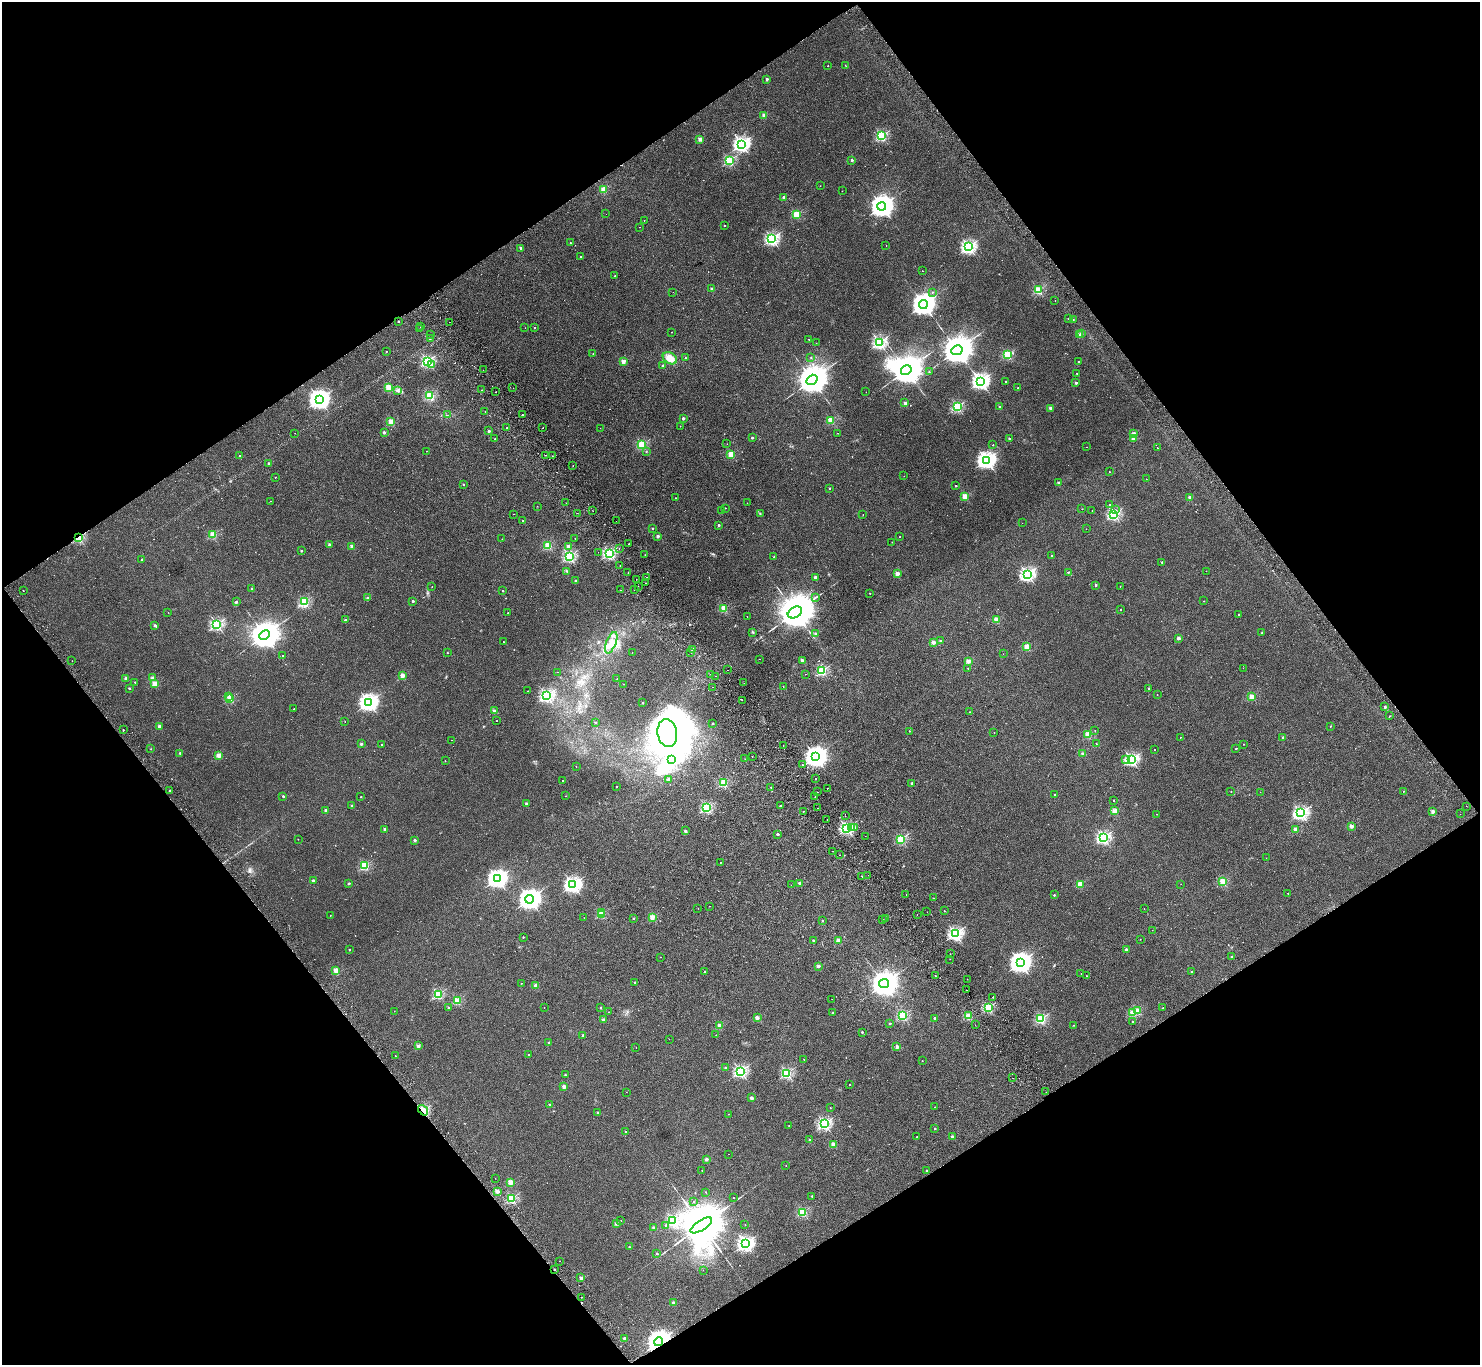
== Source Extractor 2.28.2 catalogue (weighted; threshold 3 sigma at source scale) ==
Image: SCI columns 53-5964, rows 337-5785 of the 6013 x 5985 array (HDU 1 of 3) = the unmasked area's bounding box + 8 px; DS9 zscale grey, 4 x 4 block average (1 PNG px = mean of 4 x 4 image px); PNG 1482 x 1367 px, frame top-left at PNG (2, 2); each listed source drawn as its Kron ellipse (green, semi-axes under 4 px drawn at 4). Shown black and unused: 49% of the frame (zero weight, under 2 of 3 exposures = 3% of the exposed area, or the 3 px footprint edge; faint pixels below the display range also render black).
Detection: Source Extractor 2.28.2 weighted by HDU 2 'WHT'. Background 0.0251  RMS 0.0068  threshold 0.0306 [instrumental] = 3 sigma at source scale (4.5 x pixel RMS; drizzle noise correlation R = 1.50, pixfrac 1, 0.05/0.05 arcsec/px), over >= 5 px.
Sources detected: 600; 1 too faint to see at this stretch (4 x 4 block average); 11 inside a brighter object's white glare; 16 cosmic-ray / hot-pixel residue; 5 long thin detections or spike segments (spike, bleed or trail) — neither listed nor drawn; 4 coinciding with a brighter row at this scale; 2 inside a brighter listed object's ellipse — not listed separately; of the other 561, all 500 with FLUX_AUTO >= 0.769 (the completeness limit of this list) listed and drawn (61 fainter detections not listed), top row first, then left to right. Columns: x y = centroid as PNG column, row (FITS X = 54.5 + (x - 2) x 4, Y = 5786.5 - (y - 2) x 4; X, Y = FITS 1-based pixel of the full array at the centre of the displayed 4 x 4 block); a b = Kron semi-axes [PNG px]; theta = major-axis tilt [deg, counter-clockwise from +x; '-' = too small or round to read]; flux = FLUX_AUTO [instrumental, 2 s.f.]
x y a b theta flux
845 65 2 2 - 3.5
828 66 2 2 - 1.2
767 79 2 2 - 21
764 115 2 2 - 65
882 136 2 2 - 410
700 139 2 2 - 73
741 144 3 2 - 1200
729 160 2 2 - 410
852 160 2 2 - 22
820 186 2 2 - 1.4
603 189 2 2 - 120
842 191 2 2 - 1.1
784 197 2 2 - 38
882 206 4 4 - 3800
606 214 2 2 - 0.97
796 214 2 2 - 180
644 221 2 2 - 0.82
724 226 2 2 - 5.4
640 227 2 2 - 1.1
772 239 2 2 - 790
570 243 2 2 - 3.9
886 245 2 2 - 1.2
969 247 2 2 - 890
520 248 2 2 - 3.6
580 257 2 2 - 2.5
922 271 2 2 - 1.1
615 276 2 2 - 13
712 289 2 2 - 51
1038 290 2 2 - 310
673 292 2 2 - 0.78
932 292 2 2 - 3.7
1055 301 2 2 - 2.6
923 304 4 4 - 4100
1068 319 2 2 - 0.9
1073 320 2 2 - 1.7
398 321 2 2 - 8.6
449 322 2 2 - 1.1
421 327 2 2 - 1.9
525 328 2 2 - 0.82
535 328 2 2 - 5.1
420 329 2 2 - 3.9
672 332 2 2 - 1.7
1081 333 2 2 - 9.3
431 334 2 2 - 2.4
1079 335 2 2 - 50
430 338 2 2 - 12
809 339 2 2 - 3.6
879 342 2 2 - 750
816 343 2 2 - 1.5
957 350 6 5 - 10000
386 352 2 2 - 3.9
593 354 2 2 - 3.7
1007 354 2 2 - 320
811 357 2 2 - 2.7
670 358 8 5 -31 36
685 358 2 2 - 8.9
427 361 2 2 - 630
623 361 2 2 - 80
1078 361 2 2 - 2.7
431 364 2 2 - 16
663 365 2 2 - 18
483 370 2 2 - 1.2
906 370 6 4 32 9700
929 372 2 2 - 3.5
1077 373 2 2 - 5.2
812 380 6 4 32 11000
980 381 3 2 - 1300
1005 382 2 2 - 5.5
1076 383 2 2 - 18
389 387 2 2 - 160
513 388 2 2 - 0.84
1018 388 2 2 - 7.6
397 390 3 2 - 3.6
482 390 2 2 - 0.77
496 392 2 2 - 2.7
866 392 2 2 - 1.1
430 395 2 2 - 340
319 400 4 3 - 2700
905 403 2 2 - 48
957 407 2 2 - 460
1000 407 2 2 - 27
1050 408 2 2 - 40
485 411 2 2 - 1.9
447 415 2 2 - 1.3
522 415 2 2 - 9.1
683 418 2 2 - 28
831 420 2 2 - 180
391 421 2 2 - 150
680 426 2 2 - 2.8
507 428 2 2 - 1.7
543 428 2 2 - 14
600 428 2 2 - 1
489 431 2 2 - 25
384 432 2 2 - 28
295 433 2 2 - 1.6
837 433 2 2 - 1.1
1134 434 2 2 - 82
752 438 2 2 - 15
1009 438 2 2 - 12
495 439 2 2 - 6.3
1133 439 2 2 - 51
642 444 2 2 - 330
727 444 2 2 - 1.2
993 445 2 2 - 3.8
1087 447 2 2 - 1.5
1157 448 2 2 - 2.1
426 451 2 2 - 1.3
646 452 2 2 - 1.3
731 454 2 2 - 180
545 455 2 2 - 3.5
240 456 2 2 - 19
552 456 2 2 - 0.78
986 460 3 3 - 1800
268 463 2 2 - 15
573 465 2 2 - 3.1
1109 472 2 2 - 1.6
904 476 2 2 - 1.1
275 477 2 2 - 2.3
1146 479 2 2 - 1.1
1059 483 2 2 - 63
463 484 2 2 - 6.2
956 486 2 2 - 8.5
829 488 2 2 - 3.7
965 496 2 2 - 130
675 498 2 2 - 2.1
1190 498 2 2 - 56
271 501 2 2 - 1.2
566 503 2 2 - 1.8
747 503 2 2 - 1.5
1110 504 2 2 - 2.6
537 506 2 2 - 1.4
725 508 2 2 - 3.8
1082 509 2 2 - 2
721 510 2 2 - 2.9
1092 510 2 2 - 0.89
1115 510 2 2 - 1.9
593 511 2 2 - 0.89
577 513 2 2 - 2.8
513 514 2 2 - 1.2
760 514 2 2 - 1.9
1114 514 2 2 - 570
863 515 2 2 - 1
523 521 2 2 - 5.3
616 521 2 2 - 1.1
1022 523 2 2 - 1.5
719 525 2 2 - 16
653 528 2 2 - 7.3
1086 529 2 2 - 1.1
213 535 2 2 - 190
658 536 2 2 - 34
900 537 2 2 - 1.4
79 538 2 2 - 360
575 538 2 2 - 1.4
502 539 2 2 - 0.91
892 542 2 2 - 2.4
629 544 2 2 - 3
329 545 2 2 - 36
548 545 2 2 - 230
352 546 2 2 - 49
568 546 2 2 - 50
619 548 2 2 - 3.8
301 551 2 2 - 13
598 552 2 2 - 1.5
609 553 2 2 - 600
645 555 2 2 - 3.5
1051 555 2 2 - 4.5
569 556 2 2 - 570
774 557 2 2 - 2.3
142 559 2 2 - 7.2
1162 562 2 2 - 6.3
620 566 2 2 - 1.7
567 571 3 2 - 1.6
1206 571 2 2 - 0.95
1068 572 3 2 - 2.9
628 573 2 2 - 0.86
897 574 2 2 - 87
1027 574 2 2 - 960
647 577 2 2 - 1.7
815 577 2 2 - 37
636 579 2 2 - 0.91
575 581 2 2 - 14
645 583 2 2 - 3.1
1096 585 2 2 - 15
1120 586 2 2 - 2
432 587 2 2 - 0.86
638 587 2 2 - 3.3
252 588 2 2 - 15
620 590 2 2 - 3.1
634 590 2 2 - 3.1
23 591 2 2 - 5.8
503 591 2 2 - 10
870 593 2 2 - 4.6
816 597 2 2 - 1.8
367 598 2 2 - 3.3
413 601 2 2 - 19
1204 601 2 2 - 3
236 602 2 2 - 19
304 602 2 2 - 360
724 608 2 2 - 180
1121 609 2 2 - 2.4
168 612 2 2 - 1
795 612 8 5 31 21000
508 613 2 2 - 1.6
1239 614 2 2 - 4
747 616 2 2 - 0.83
996 619 2 2 - 130
345 620 2 2 - 15
217 624 2 2 - 620
155 625 2 2 - 8.9
753 633 2 2 - 1.7
1262 633 2 2 - 5.6
816 634 2 2 - 41
265 635 5 4 - 8600
1178 638 2 2 - 44
940 641 2 2 - 18
503 642 2 2 - 2.3
933 642 2 2 - 57
611 643 11 5 68 36
1027 647 2 2 - 140
693 649 2 2 - 91
632 652 2 2 - 1.3
447 653 2 2 - 5.1
691 653 2 2 - 0.87
1003 654 2 2 - 0.77
283 656 2 2 - 2.8
759 659 2 2 - 1.4
802 660 2 2 - 38
72 661 2 2 - 0.82
968 661 2 2 - 75
968 668 2 2 - 2.4
1243 668 2 2 - 1.1
727 670 2 2 - 6.6
822 671 2 2 - 370
558 672 2 2 - 1.8
710 674 2 2 - 3.4
805 674 2 2 - 3.8
402 676 2 2 - 83
716 676 2 2 - 3.5
152 678 2 2 - 30
126 679 2 2 - 51
617 679 2 2 - 2
135 682 2 2 - 7
154 683 2 2 - 130
744 683 2 2 - 0.94
623 684 2 2 - 1.5
783 686 2 2 - 1
713 687 2 2 - 0.8
129 688 2 2 - 11
1148 688 2 2 - 2.4
528 691 2 2 - 2.6
1157 695 2 2 - 1.8
229 696 2 2 - 9
546 696 2 2 - 750
1252 697 2 2 - 110
230 698 2 2 - 200
742 700 2 2 - 3.1
368 702 3 3 - 1800
643 703 2 2 - 8.4
1385 707 2 2 - 24
294 709 2 2 - 2.1
494 711 2 2 - 50
970 712 2 2 - 3.2
1389 716 2 2 - 2.2
345 721 2 2 - 0.91
497 721 2 2 - 2.2
595 722 4 2 - 1.9
713 723 2 2 - 8.9
159 726 2 2 - 53
1330 727 2 2 - 1.4
123 730 2 2 - 6.4
909 731 2 2 - 1.4
1095 731 2 2 - 3.2
667 733 14 9 -81 2600
994 733 2 2 - 1.1
1088 735 2 2 - 150
1180 737 2 2 - 1.5
1283 737 2 2 - 16
452 740 2 2 - 1.2
361 744 2 2 - 23
1096 744 2 2 - 2.2
1244 744 2 2 - 3.5
381 745 2 2 - 2.8
783 745 2 2 - 0.82
151 749 2 2 - 1.4
1236 749 2 2 - 5
1154 750 2 2 - 2
180 753 2 2 - 10
1083 754 2 2 - 69
219 755 2 2 - 85
752 756 2 2 - 2.8
815 757 4 3 - 3300
671 759 4 3 - 10
745 759 2 2 - 0.86
1131 759 2 2 - 730
1126 760 2 2 - 8.4
445 761 2 2 - 3
803 765 2 2 - 6.2
576 767 2 2 - 1.2
815 779 2 2 - 3.4
562 780 2 2 - 1.4
669 780 2 2 - 35
724 783 2 2 - 280
912 783 2 2 - 18
616 787 2 2 - 3.7
771 787 2 2 - 4.7
827 788 2 2 - 8.6
169 790 2 2 - 2.6
1403 791 2 2 - 1.3
818 792 2 2 - 0.93
1231 792 2 2 - 2
1260 792 2 2 - 1.8
1055 795 2 2 - 5.9
283 796 2 2 - 14
566 796 2 2 - 1.8
361 797 2 2 - 3.9
815 797 2 2 - 3
1113 800 2 2 - 6.5
526 803 2 2 - 22
351 805 2 2 - 6.6
781 805 2 2 - 5.2
1466 806 2 2 - 1.1
707 808 2 2 - 470
817 808 2 2 - 0.79
326 810 2 2 - 32
803 811 2 2 - 1.4
1114 811 2 2 - 120
1432 812 2 2 - 49
1300 813 2 2 - 890
1157 814 2 2 - 2.4
1460 814 2 2 - 3.3
845 816 2 2 - 1.2
827 819 2 2 - 2.3
1352 826 2 2 - 60
851 827 2 2 - 3.8
854 827 2 2 - 1
847 828 2 2 - 780
385 829 2 2 - 44
1295 829 2 2 - 62
685 831 2 2 - 24
777 834 2 2 - 14
865 836 2 2 - 0.78
1103 838 2 2 - 690
298 839 2 2 - 3.2
901 839 2 2 - 370
415 840 2 2 - 29
832 851 2 2 - 2
839 855 2 2 - 1.5
1266 858 2 2 - 0.87
720 862 2 2 - 1.8
365 866 2 2 - 290
868 875 2 2 - 2.1
862 876 2 2 - 5.4
497 879 3 3 - 2100
313 881 2 2 - 34
1223 882 2 2 - 220
799 883 2 2 - 23
349 884 2 2 - 16
1080 884 2 2 - 150
1181 884 2 2 - 1.2
573 885 3 2 - 1400
791 885 2 2 - 0.97
1288 893 2 2 - 3.4
906 894 2 2 - 1.9
1054 895 2 2 - 13
933 898 2 2 - 4.1
530 899 4 3 - 3200
709 906 2 2 - 1
698 908 2 2 - 0.87
1144 909 2 2 - 1
944 911 2 2 - 2.2
601 912 2 2 - 24
927 912 2 2 - 1.5
601 914 2 2 - 180
330 915 2 2 - 1.1
917 915 2 2 - 1.1
652 917 2 2 - 120
584 918 2 2 - 1
633 918 2 2 - 4
885 919 2 2 - 1.3
882 920 2 2 - 4.3
822 921 2 2 - 3.2
1152 930 2 2 - 3.4
955 934 2 2 - 910
523 937 2 2 - 2.4
1140 939 2 2 - 1.6
838 940 2 2 - 70
813 941 2 2 - 13
1126 949 2 2 - 33
349 950 2 2 - 6.4
950 954 2 2 - 2
661 957 2 2 - 1.3
1232 957 2 2 - 13
950 959 2 2 - 1.7
1020 963 4 3 - 3100
818 966 2 2 - 40
336 970 2 2 - 130
704 971 2 2 - 3.4
1191 972 2 2 - 17
1081 973 2 2 - 0.88
935 975 2 2 - 1.5
1086 976 2 2 - 1.8
967 979 2 2 - 2.3
521 983 2 2 - 2.4
635 983 2 2 - 7.2
884 984 5 4 - 6700
536 986 2 2 - 58
966 990 2 2 - 6.7
438 994 2 2 - 390
993 997 2 2 - 4
832 999 2 2 - 1.1
457 1001 2 2 - 220
544 1007 2 2 - 0.97
448 1008 2 2 - 9.6
601 1008 2 2 - 12
988 1008 2 2 - 340
1163 1008 2 2 - 1.7
394 1011 2 2 - 1.1
1137 1011 2 2 - 120
609 1012 2 2 - 2.5
833 1013 2 2 - 10
1133 1013 2 2 - 140
903 1016 2 2 - 350
968 1016 2 2 - 190
757 1018 2 2 - 59
935 1019 2 2 - 36
1041 1019 2 2 - 420
603 1020 2 2 - 29
1132 1022 2 2 - 5.3
890 1023 2 2 - 10
975 1025 2 2 - 1.1
1074 1025 2 2 - 1.9
720 1026 2 2 - 85
862 1032 2 2 - 9
583 1035 2 2 - 21
716 1035 2 2 - 0.86
669 1039 2 2 - 1
548 1042 2 2 - 6.2
418 1046 2 2 - 43
897 1047 2 2 - 52
636 1048 2 2 - 0.8
529 1055 2 2 - 5.9
395 1056 2 2 - 2.6
804 1059 2 2 - 2.4
922 1061 2 2 - 2.5
726 1068 2 2 - 33
740 1071 2 2 - 680
787 1073 2 2 - 480
565 1075 2 2 - 9
1013 1078 2 2 - 5.8
850 1084 2 2 - 2.9
564 1087 2 2 - 61
626 1092 2 2 - 1
1046 1092 2 2 - 2.5
751 1098 2 2 - 44
550 1105 2 2 - 27
935 1107 2 2 - 1.4
830 1108 2 2 - 3.1
423 1110 6 3 -50 27
597 1113 2 2 - 13
728 1114 2 2 - 1.5
824 1124 2 2 - 710
789 1126 2 2 - 1.7
935 1129 2 2 - 10
626 1132 2 2 - 2.7
952 1136 2 2 - 20
917 1137 2 2 - 1.9
810 1140 2 2 - 28
833 1144 2 2 - 82
728 1154 2 2 - 1.3
706 1159 2 2 - 42
786 1166 2 2 - 1.4
702 1170 2 2 - 3.2
926 1171 2 2 - 10
495 1178 2 2 - 1.6
510 1182 2 2 - 100
497 1191 2 2 - 75
706 1192 2 2 - 2.8
812 1196 2 2 - 5.9
512 1198 2 2 - 380
733 1198 2 2 - 1.2
694 1201 2 2 - 2.1
803 1212 2 2 - 310
621 1221 2 2 - 2
673 1221 2 2 - 510
616 1224 2 2 - 36
666 1225 2 2 - 4.7
701 1225 12 5 33 40000
745 1225 2 2 - 1.6
654 1228 2 2 - 22
745 1244 2 2 - 1200
629 1247 2 2 - 8.9
657 1254 2 2 - 10
559 1261 2 2 - 1.6
554 1269 2 2 - 5.5
703 1270 2 2 - 0.93
581 1278 2 2 - 34
582 1297 2 2 - 1
673 1303 2 2 - 50
624 1338 2 2 - 34
659 1342 4 3 - 5200
Overlapping masked pixels (flux is a lower limit): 4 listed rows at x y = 79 538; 423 1110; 554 1269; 659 1342
Diffuse or blended objects may show on this block-average render without a row.